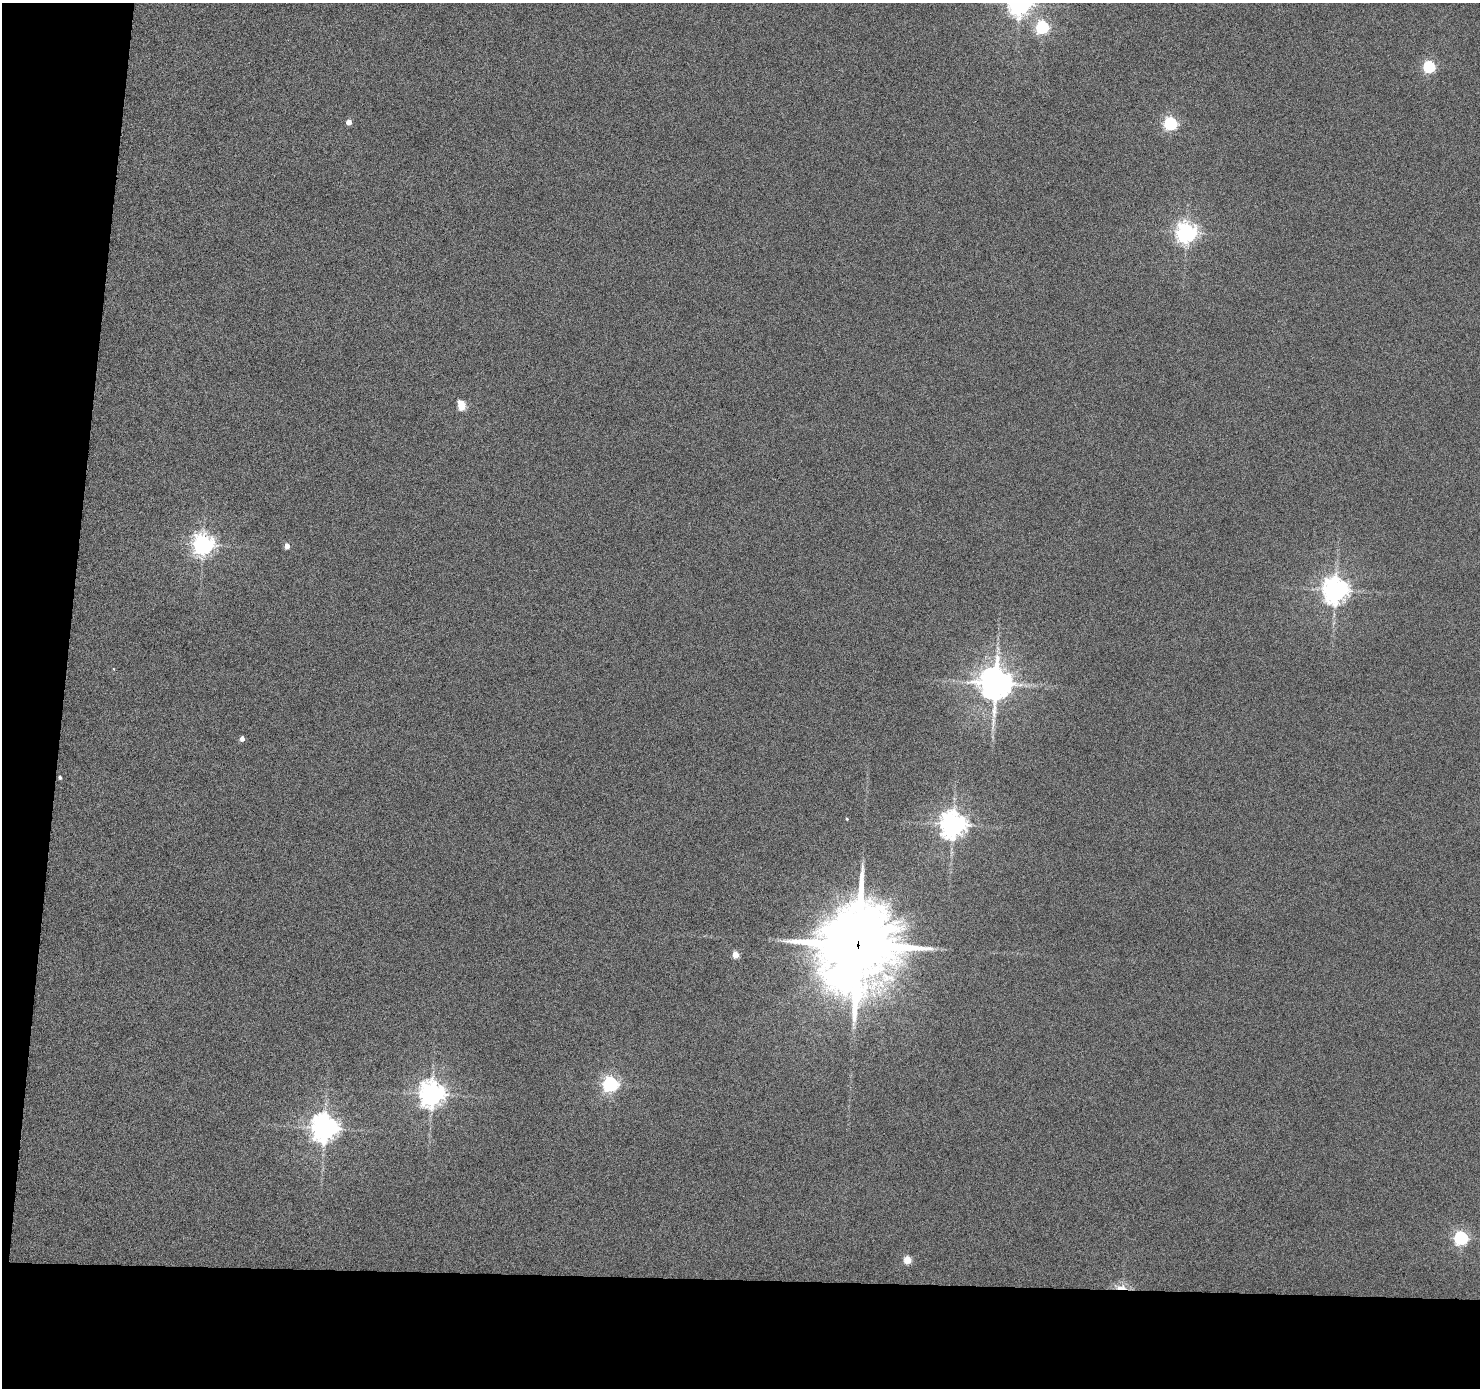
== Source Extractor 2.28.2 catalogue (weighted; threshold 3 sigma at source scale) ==
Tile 7 of 3 x 3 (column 1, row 3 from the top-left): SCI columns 1-1478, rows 99-1484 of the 4438 x 4453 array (HDU 1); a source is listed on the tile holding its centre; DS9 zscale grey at full resolution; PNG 1482 x 1390 px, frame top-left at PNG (2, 3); no overlay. Shown black and unused: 12% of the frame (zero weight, under 4 of 8 exposures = <1% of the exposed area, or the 3 px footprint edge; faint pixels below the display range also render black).
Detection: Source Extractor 2.28.2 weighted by HDU 2 'WHT'; one run over the whole footprint, this tile lists its part. Background 0.0187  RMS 0.26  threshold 1.05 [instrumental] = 3 sigma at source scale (4.09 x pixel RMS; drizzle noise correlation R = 1.36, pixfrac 0.8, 0.05/0.05 arcsec/px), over >= 5 px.
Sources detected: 23; all 23 listed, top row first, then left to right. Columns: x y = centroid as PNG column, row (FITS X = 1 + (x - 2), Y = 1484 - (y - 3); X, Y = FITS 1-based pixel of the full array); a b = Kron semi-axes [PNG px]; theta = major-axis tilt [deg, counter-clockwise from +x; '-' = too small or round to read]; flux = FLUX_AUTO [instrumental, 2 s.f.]
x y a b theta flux
1019 4 7 7 - 19000
1042 27 6 5 - 4300
1429 67 6 5 - 3100
349 122 4 4 - 260
1170 123 6 6 - 4300
1186 233 7 7 - 16000
462 406 6 5 - 1100
203 544 7 7 - 16000
287 546 4 4 - 230
1335 590 8 7 - 28000
995 683 10 9 - 57000
242 739 4 4 - 130
60 777 3 3 - 49
847 819 4 3 - 21
953 824 8 8 - 29000
858 945 27 23 73 280000
735 955 5 4 - 370
610 1084 6 6 - 7600
432 1094 8 8 - 26000
324 1128 8 8 - 31000
1461 1238 6 6 - 5200
907 1260 5 5 - 720
1121 1287 18 6 -5 250
Overlapping masked pixels (flux is a lower limit): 2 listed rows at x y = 858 945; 1121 1287
Isophote crosses this tile's border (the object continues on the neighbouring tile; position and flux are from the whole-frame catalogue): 1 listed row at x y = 1019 4